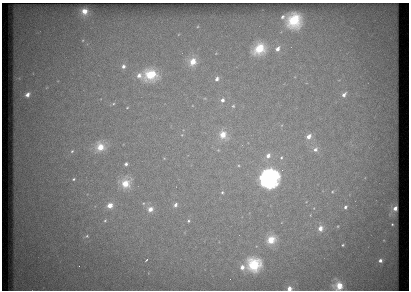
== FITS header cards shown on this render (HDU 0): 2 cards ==
NAXIS1  =                   407 / Columns
NAXIS2  =                   288 / Rows

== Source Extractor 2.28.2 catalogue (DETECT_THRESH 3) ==
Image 407 x 288 px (HDU 0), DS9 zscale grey, 1 PNG px = 1 image px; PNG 411 x 292 px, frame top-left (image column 1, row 288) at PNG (2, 3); no overlay
Background 29.5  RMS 1.9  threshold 5.64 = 3 sigma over >= 5 px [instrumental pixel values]
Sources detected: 49; all 49 listed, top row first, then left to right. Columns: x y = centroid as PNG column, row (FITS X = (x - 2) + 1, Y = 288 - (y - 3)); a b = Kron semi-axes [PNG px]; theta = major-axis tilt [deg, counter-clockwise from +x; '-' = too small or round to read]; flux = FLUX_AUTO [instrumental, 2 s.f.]
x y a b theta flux
84 11 4 4 - 1300
283 16 5 4 - 330
294 20 11 10 - 6300
259 49 12 9 41 4500
277 49 8 6 50 680
193 62 8 8 - 2100
123 66 6 6 - 540
139 75 9 8 - 940
150 75 14 12 4 5500
217 79 7 6 - 500
27 95 7 5 48 700
344 95 8 6 54 600
222 100 7 6 - 520
113 104 5 3 - 160
233 106 5 5 - 230
127 108 4 3 - 100
182 135 5 4 - 160
223 135 9 8 - 2100
309 136 7 5 47 930
100 147 8 7 - 2000
315 149 8 6 44 590
218 150 5 5 - 160
72 151 5 3 - 130
268 156 8 7 - 800
281 158 6 5 - 260
126 164 4 3 - 270
282 170 3 3 - 200
269 178 16 15 - 20000
73 179 3 2 - 120
125 183 9 8 - 2400
222 192 5 4 - 190
110 205 5 5 - 1100
175 205 7 5 65 450
345 207 5 4 - 260
395 208 4 4 - 670
150 209 6 6 - 930
105 221 4 3 - 110
188 221 5 4 - 170
392 224 3 3 - 110
320 228 6 5 - 890
87 236 5 4 - 140
271 240 8 7 - 2500
343 245 3 2 - 110
146 260 4 2 - 160
380 260 5 5 - 470
254 264 12 11 - 5600
242 267 6 6 - 670
339 286 7 7 - 1900
289 288 4 4 - 610
At the frame edge (FLAGS 8, measured only in part): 2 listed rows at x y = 339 286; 289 288